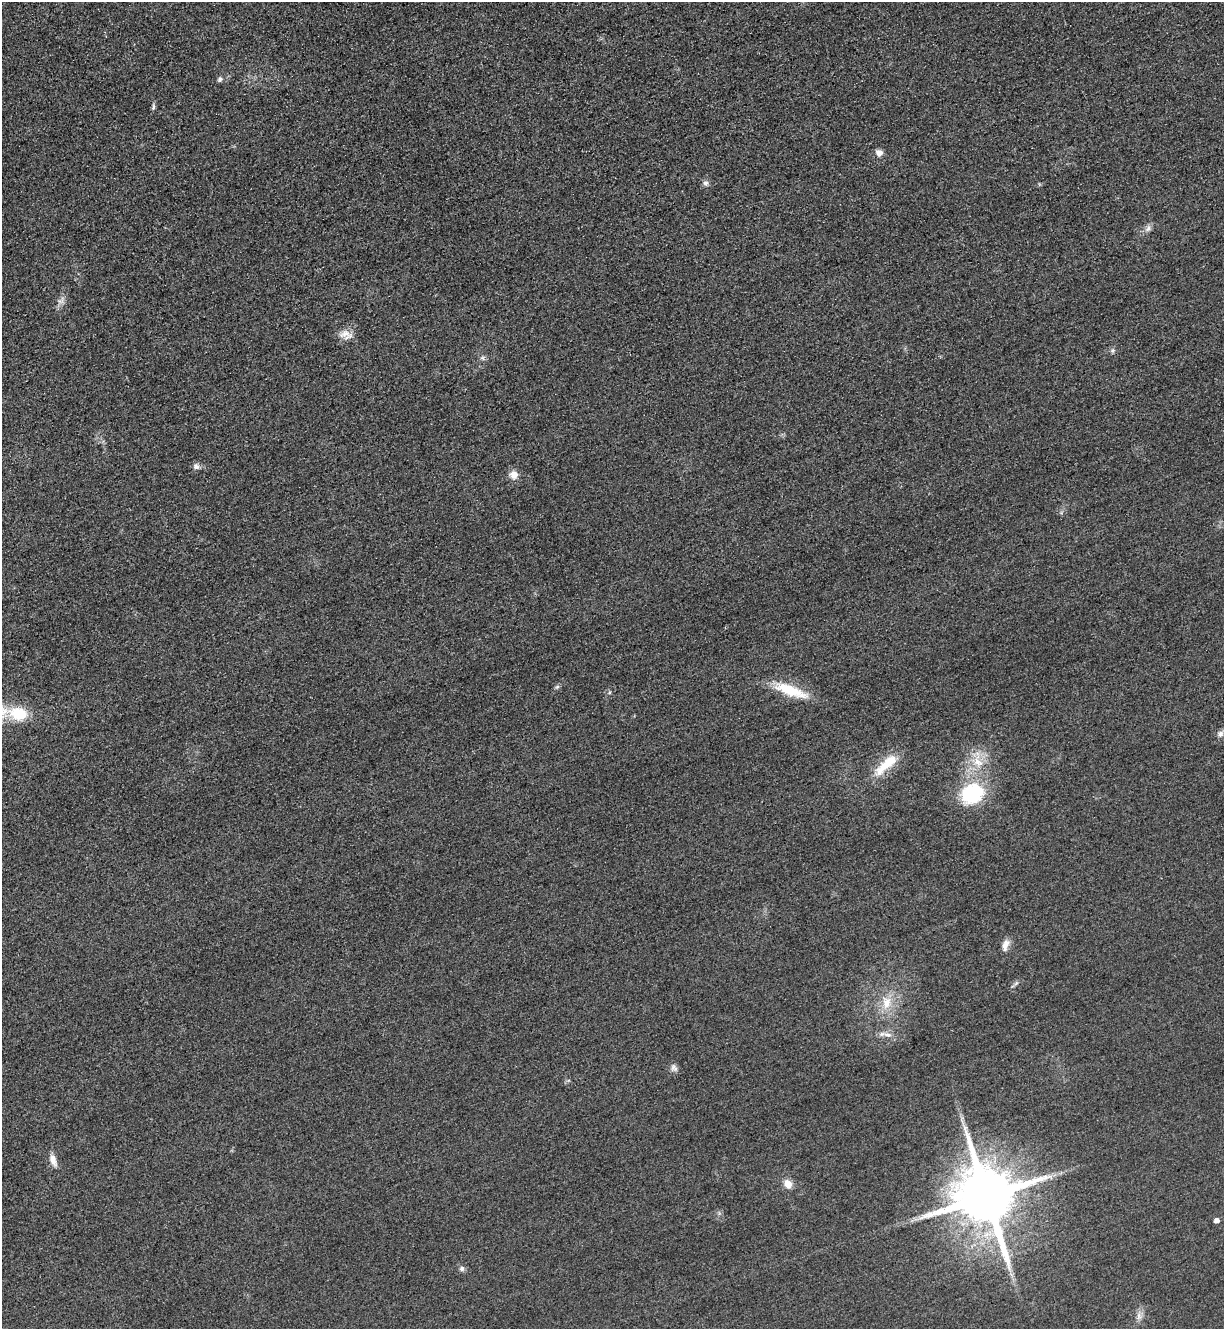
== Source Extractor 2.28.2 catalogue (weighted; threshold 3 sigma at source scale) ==
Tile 11 of 4 x 4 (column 3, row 3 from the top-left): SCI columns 2739-3960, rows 1357-2683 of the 5349 x 5365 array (HDU 1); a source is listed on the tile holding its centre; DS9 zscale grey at full resolution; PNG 1226 x 1331 px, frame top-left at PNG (2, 2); no overlay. Shown black and unused: <1% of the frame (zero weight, under 3 of 4 exposures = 3% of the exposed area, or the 3 px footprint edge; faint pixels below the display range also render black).
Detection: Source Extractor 2.28.2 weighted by HDU 2 'WHT'; one run over the whole footprint, this tile lists its part. Background 0.0587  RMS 0.017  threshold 0.0753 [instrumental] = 3 sigma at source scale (4.5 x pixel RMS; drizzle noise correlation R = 1.50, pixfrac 1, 0.05/0.05 arcsec/px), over >= 5 px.
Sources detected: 29; all 29 listed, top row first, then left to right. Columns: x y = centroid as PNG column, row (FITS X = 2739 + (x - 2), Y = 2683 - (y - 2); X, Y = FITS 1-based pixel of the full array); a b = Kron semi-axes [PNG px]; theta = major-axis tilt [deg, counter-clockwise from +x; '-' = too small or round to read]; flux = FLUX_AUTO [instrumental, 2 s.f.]
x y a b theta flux
220 79 7 6 - 3.6
153 107 9 4 79 3.5
879 153 9 8 - 9
705 183 8 6 -13 5
1148 229 11 6 46 7.1
61 301 10 4 18 5.3
345 333 16 13 11 17
1113 351 8 5 70 3.3
483 358 6 4 -71 2.9
196 466 8 8 - 6.8
514 475 10 9 - 14
557 687 6 5 - 3
790 690 43 12 -20 58
18 714 21 15 -11 52
1220 734 9 7 66 6
978 762 17 10 -27 23
886 764 40 12 42 48
972 793 27 22 28 110
1005 945 15 8 68 12
1016 983 7 4 20 3.1
886 1002 19 13 85 31
887 1035 14 5 -7 8.6
674 1068 12 8 -51 6.5
53 1160 16 8 -69 13
788 1184 12 9 -58 14
986 1197 17 15 -67 16000
1216 1221 5 4 - 8
462 1269 7 6 - 4.8
1139 1316 11 6 90 7.9